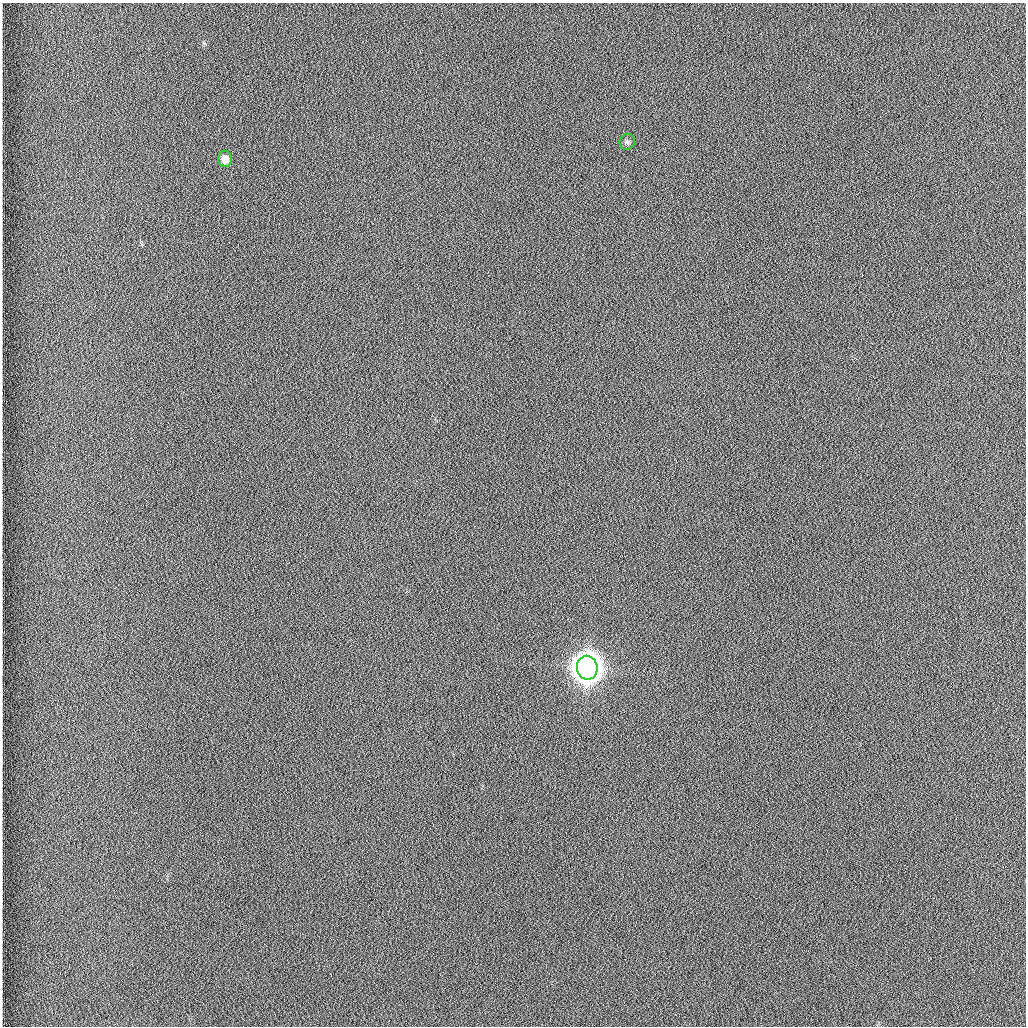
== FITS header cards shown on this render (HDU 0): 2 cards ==
NAXIS1  =                 1024 /fastest changing axis
NAXIS2  =                 1024 /next to fastest changing axis

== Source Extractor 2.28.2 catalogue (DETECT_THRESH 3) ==
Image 1024 x 1024 px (HDU 0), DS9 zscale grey, 1 PNG px = 1 image px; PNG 1028 x 1028 px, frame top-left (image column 1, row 1024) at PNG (2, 3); each listed source drawn as its Kron ellipse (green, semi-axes under 4 px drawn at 4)
Background 1260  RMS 5.9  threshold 17.7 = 3 sigma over >= 5 px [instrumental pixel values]
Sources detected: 3; all 3 listed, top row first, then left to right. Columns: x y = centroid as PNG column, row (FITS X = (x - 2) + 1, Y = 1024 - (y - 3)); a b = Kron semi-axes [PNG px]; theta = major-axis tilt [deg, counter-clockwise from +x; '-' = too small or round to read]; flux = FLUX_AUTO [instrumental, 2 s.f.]
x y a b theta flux
627 142 8 7 - 1200
225 159 8 7 - 3200
587 668 12 10 -80 890000